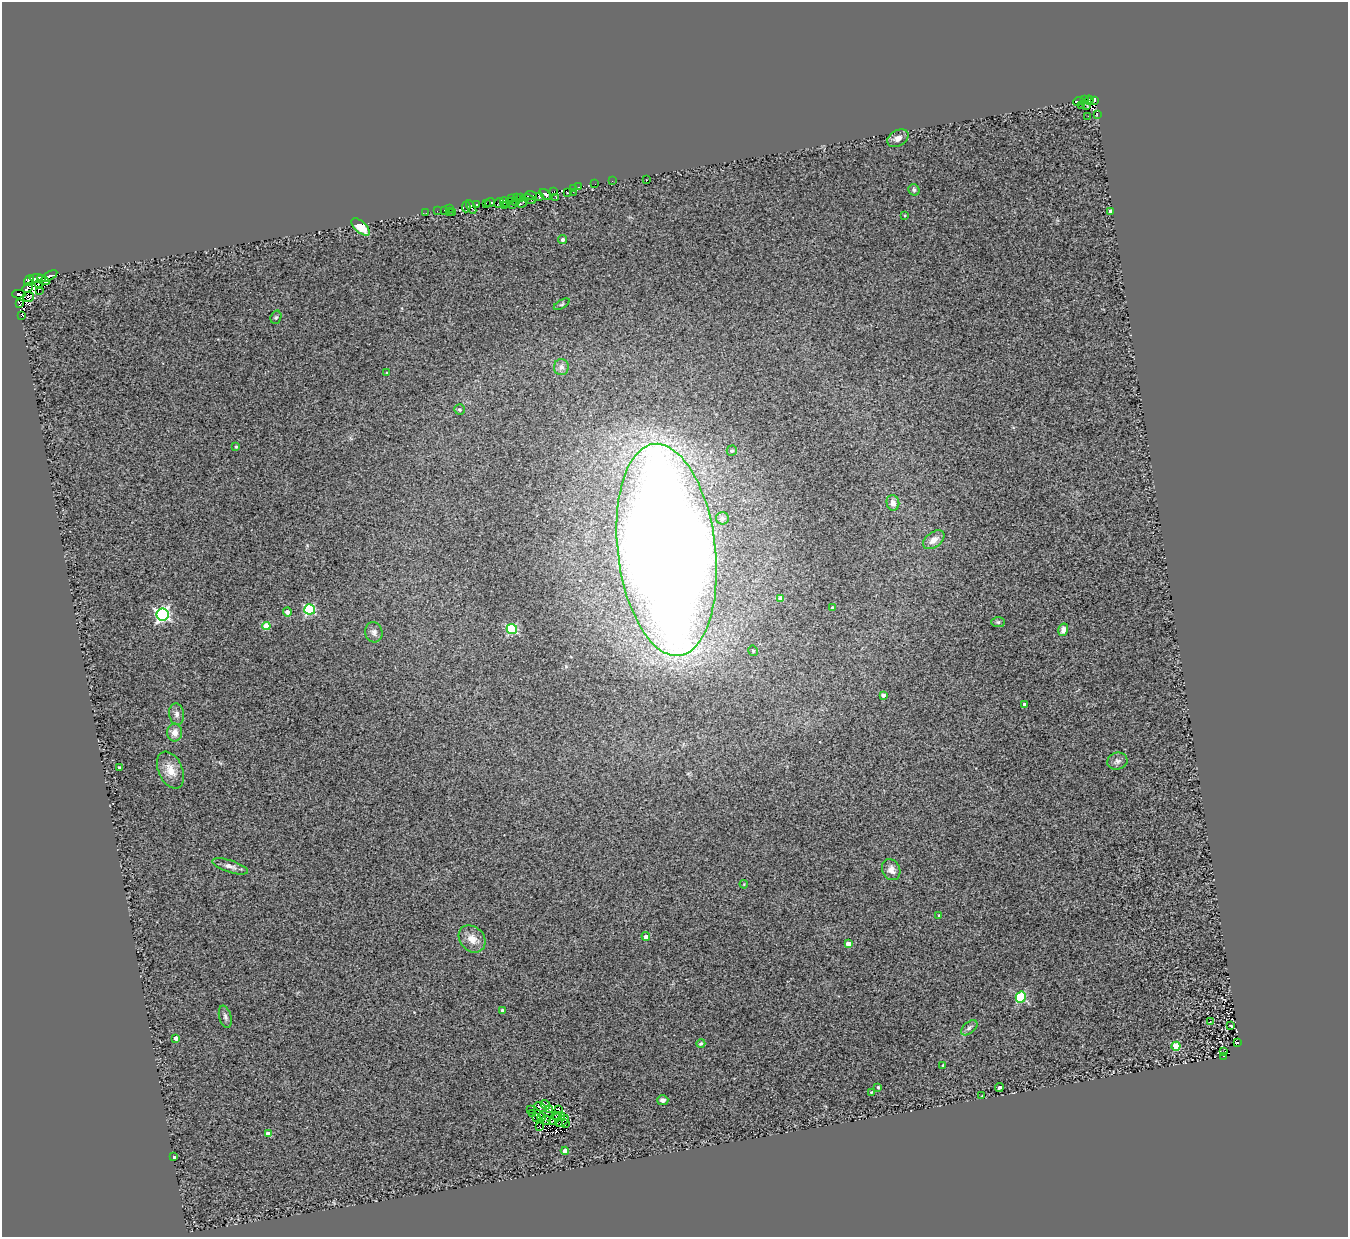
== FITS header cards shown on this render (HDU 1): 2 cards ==
NAXIS1  =                 1346
NAXIS2  =                 1235

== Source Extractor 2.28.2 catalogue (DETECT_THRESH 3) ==
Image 1346 x 1235 px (HDU 1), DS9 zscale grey, 1 PNG px = 1 image px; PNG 1350 x 1239 px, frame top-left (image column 1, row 1235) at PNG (2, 2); each listed source drawn as its Kron ellipse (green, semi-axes under 4 px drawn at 4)
Background 0.674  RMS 0.5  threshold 1.49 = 3 sigma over >= 5 px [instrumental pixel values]
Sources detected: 139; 8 with non-positive FLUX_AUTO (blend fragments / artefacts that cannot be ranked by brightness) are neither listed nor drawn; the other 131 listed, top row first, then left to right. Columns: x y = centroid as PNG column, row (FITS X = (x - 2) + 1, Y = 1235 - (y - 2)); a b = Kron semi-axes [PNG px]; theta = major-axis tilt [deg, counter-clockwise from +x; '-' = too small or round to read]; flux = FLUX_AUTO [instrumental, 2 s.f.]
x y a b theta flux
1085 100 3 3 - 300
1089 100 4 3 - 270
1078 101 5 3 - 370
1094 101 3 3 - 810
1081 105 2 2 - 22
1087 105 3 2 - 180
1097 115 2 2 - 55
1088 116 2 2 - 67
898 138 11 8 29 200
646 180 3 2 - 65
612 181 2 2 - 24
595 184 3 2 - 35
578 187 3 2 - 70
574 189 3 2 - 84
914 190 6 5 - 72
554 192 3 3 - 630
573 192 2 2 - 130
567 193 3 2 - 700
531 195 6 3 -3 380
545 195 7 4 -44 3300
516 197 3 3 - 200
540 197 4 3 - 860
556 197 3 2 - 39
512 198 3 2 - 60
521 198 3 2 - 260
529 199 7 3 -23 650
510 201 2 2 - 190
504 202 5 2 - 320
515 202 2 2 - 78
522 202 6 2 45 23
486 203 3 2 - 47
490 203 5 4 - 830
499 203 5 3 - 500
476 205 3 2 - 660
504 205 3 2 - 410
512 205 3 2 - 38
466 207 5 2 - 140
471 207 7 3 -61 200
450 209 2 2 - 20
444 210 3 2 - 68
437 211 2 2 - 82
1110 211 4 3 - 78
449 212 3 2 - 75
426 213 2 2 - 59
452 213 3 3 - 40
905 215 2 2 - 23
360 227 11 5 -42 520
563 240 4 4 - 88
49 276 9 3 30 2500
38 278 8 4 -6 3200
29 280 6 4 56 990
43 280 7 3 -30 1700
39 284 4 2 - 780
27 288 5 4 - 1200
39 290 3 2 - 110
19 294 7 4 -1 350
28 297 5 5 - 490
19 304 3 2 - 390
562 304 9 3 30 49
22 315 3 2 - 520
276 317 7 5 72 61
561 367 8 7 - 140
387 373 3 3 - 29
459 409 5 5 - 53
236 446 4 3 - 39
732 451 5 5 - 74
893 503 8 6 -76 200
722 518 6 6 - 87
934 540 12 7 37 240
667 550 107 49 -83 110000
781 599 4 4 - 350
833 608 4 4 - 64
310 609 5 5 - 3100
287 612 4 4 - 160
162 614 6 6 - 7100
998 622 7 5 -1 74
266 626 4 4 - 890
512 629 5 5 - 2700
1063 630 6 5 - 160
374 632 10 8 -75 140
753 651 5 5 - 68
883 695 4 3 - 160
1024 704 3 3 - 87
177 714 10 7 -80 130
175 733 9 7 -90 260
1117 761 10 8 18 130
119 767 3 3 - 43
170 770 19 12 -66 470
230 866 19 6 -18 190
891 870 11 8 -64 230
744 884 4 3 - 26
939 915 3 3 - 29
646 936 4 3 - 170
472 939 15 12 -47 370
848 944 4 4 - 350
1021 997 5 5 - 2600
502 1010 4 3 - 58
225 1017 11 6 -74 110
1210 1022 3 2 - 19
1231 1026 3 2 - 25
969 1028 10 5 40 95
176 1038 4 4 - 150
1237 1043 4 2 - 82
701 1044 4 4 - 60
1176 1046 4 4 - 1200
1224 1052 3 2 - 39
1223 1056 3 2 - 90
943 1065 3 3 - 36
878 1087 3 3 - 39
999 1087 4 3 - 510
871 1092 3 3 - 36
982 1096 2 2 - 26
663 1100 6 5 - 130
545 1105 5 2 - 36
540 1107 6 3 -33 91
558 1109 2 2 - 14
530 1110 2 2 - 17
550 1110 2 2 - 18
532 1113 3 2 - 25
556 1115 3 2 - 19
559 1116 6 2 14 62
537 1117 2 2 - 33
542 1117 4 3 - 77
555 1118 8 2 45 9.5
546 1120 5 2 - 39
562 1121 7 2 44 23
565 1123 2 2 - 24
540 1127 4 2 - 18
268 1134 4 4 - 240
565 1151 4 4 - 350
174 1157 3 3 - 420
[8 non-positive-flux detections neither listed nor drawn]